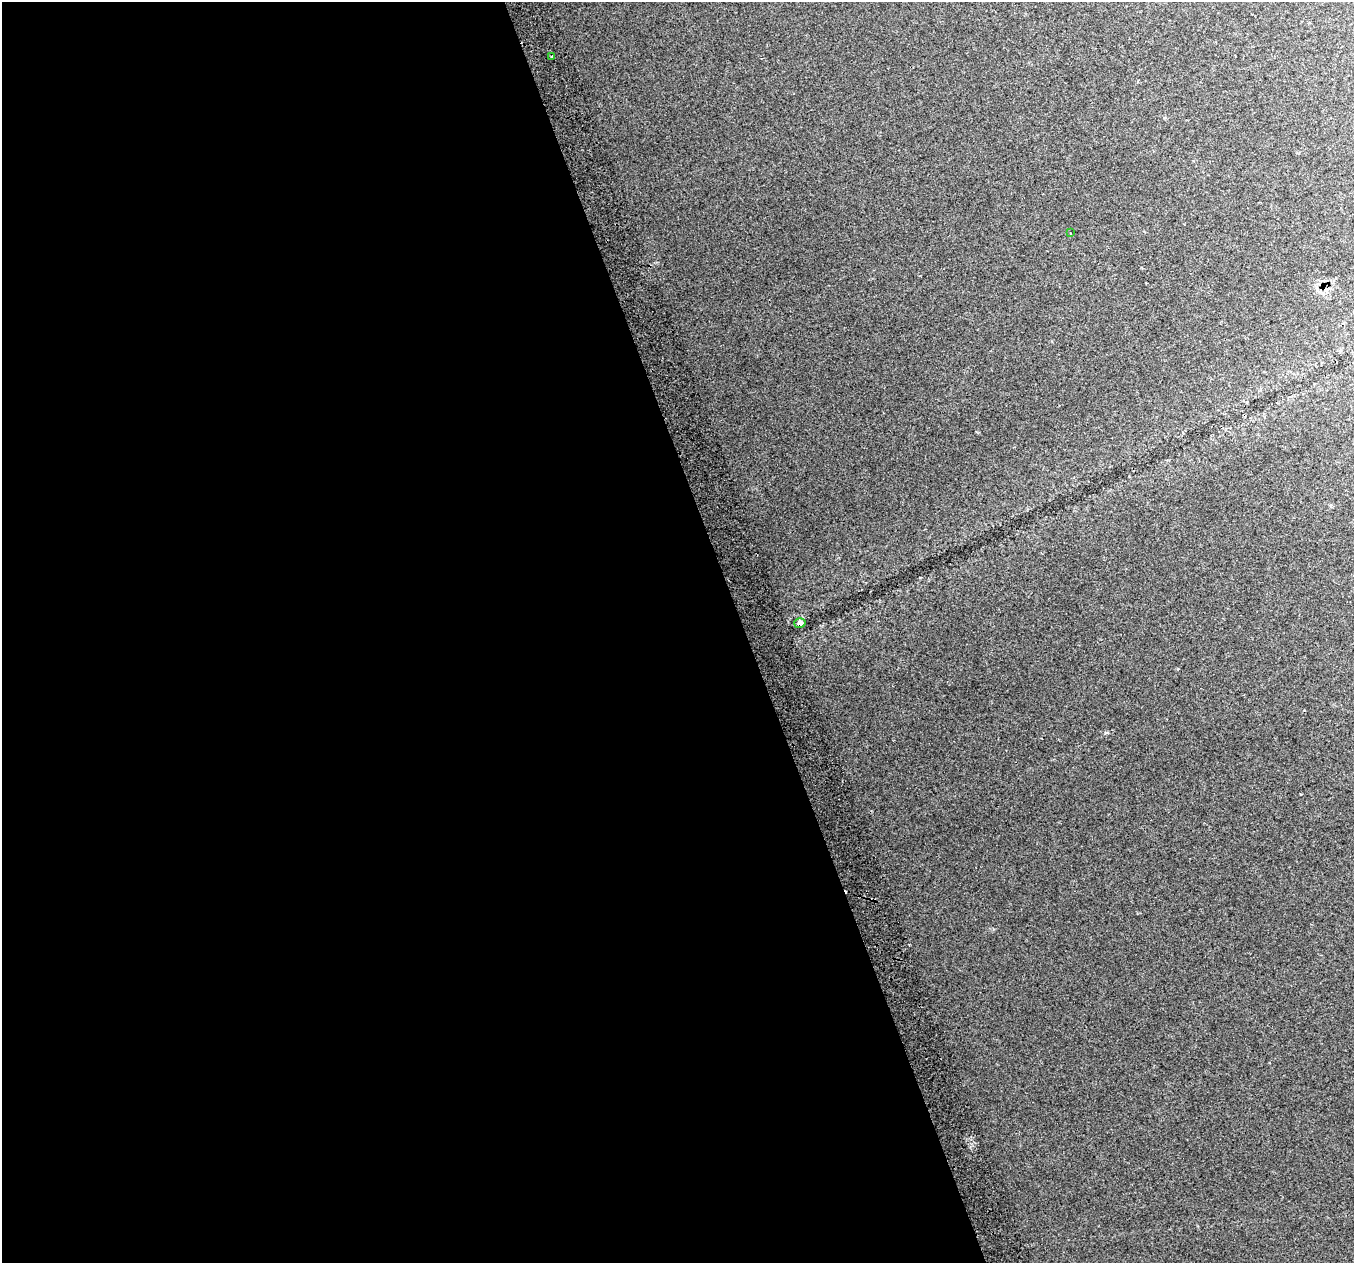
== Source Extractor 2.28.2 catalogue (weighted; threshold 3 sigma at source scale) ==
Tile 9 of 4 x 4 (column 1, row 3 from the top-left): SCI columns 43-1394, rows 1397-2657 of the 5491 x 5261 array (HDU 1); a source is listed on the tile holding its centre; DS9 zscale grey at full resolution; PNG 1356 x 1265 px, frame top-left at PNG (2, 2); each listed source drawn as its Kron ellipse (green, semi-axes under 4 px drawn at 4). Shown black and unused: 55% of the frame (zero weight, under 2 of 3 exposures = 3% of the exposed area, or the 3 px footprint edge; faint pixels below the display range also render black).
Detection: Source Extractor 2.28.2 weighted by HDU 2 'WHT'; one run over the whole footprint, this tile lists its part. Background 0.0669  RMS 0.013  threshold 0.0591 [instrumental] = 3 sigma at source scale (4.5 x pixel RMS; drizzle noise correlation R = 1.50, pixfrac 1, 0.0396/0.0396 arcsec/px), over >= 5 px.
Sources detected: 4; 1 cosmic-ray / hot-pixel residue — neither listed nor drawn; the other 3 listed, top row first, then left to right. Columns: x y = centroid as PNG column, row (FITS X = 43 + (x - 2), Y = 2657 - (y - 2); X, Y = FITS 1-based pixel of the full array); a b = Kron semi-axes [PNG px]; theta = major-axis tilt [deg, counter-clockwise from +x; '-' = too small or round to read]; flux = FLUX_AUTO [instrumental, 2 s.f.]
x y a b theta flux
552 56 3 2 - 2.2
1070 233 3 2 - 1.5
800 623 5 5 - 6.6
Overlapping masked pixels (flux is a lower limit): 1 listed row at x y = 800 623